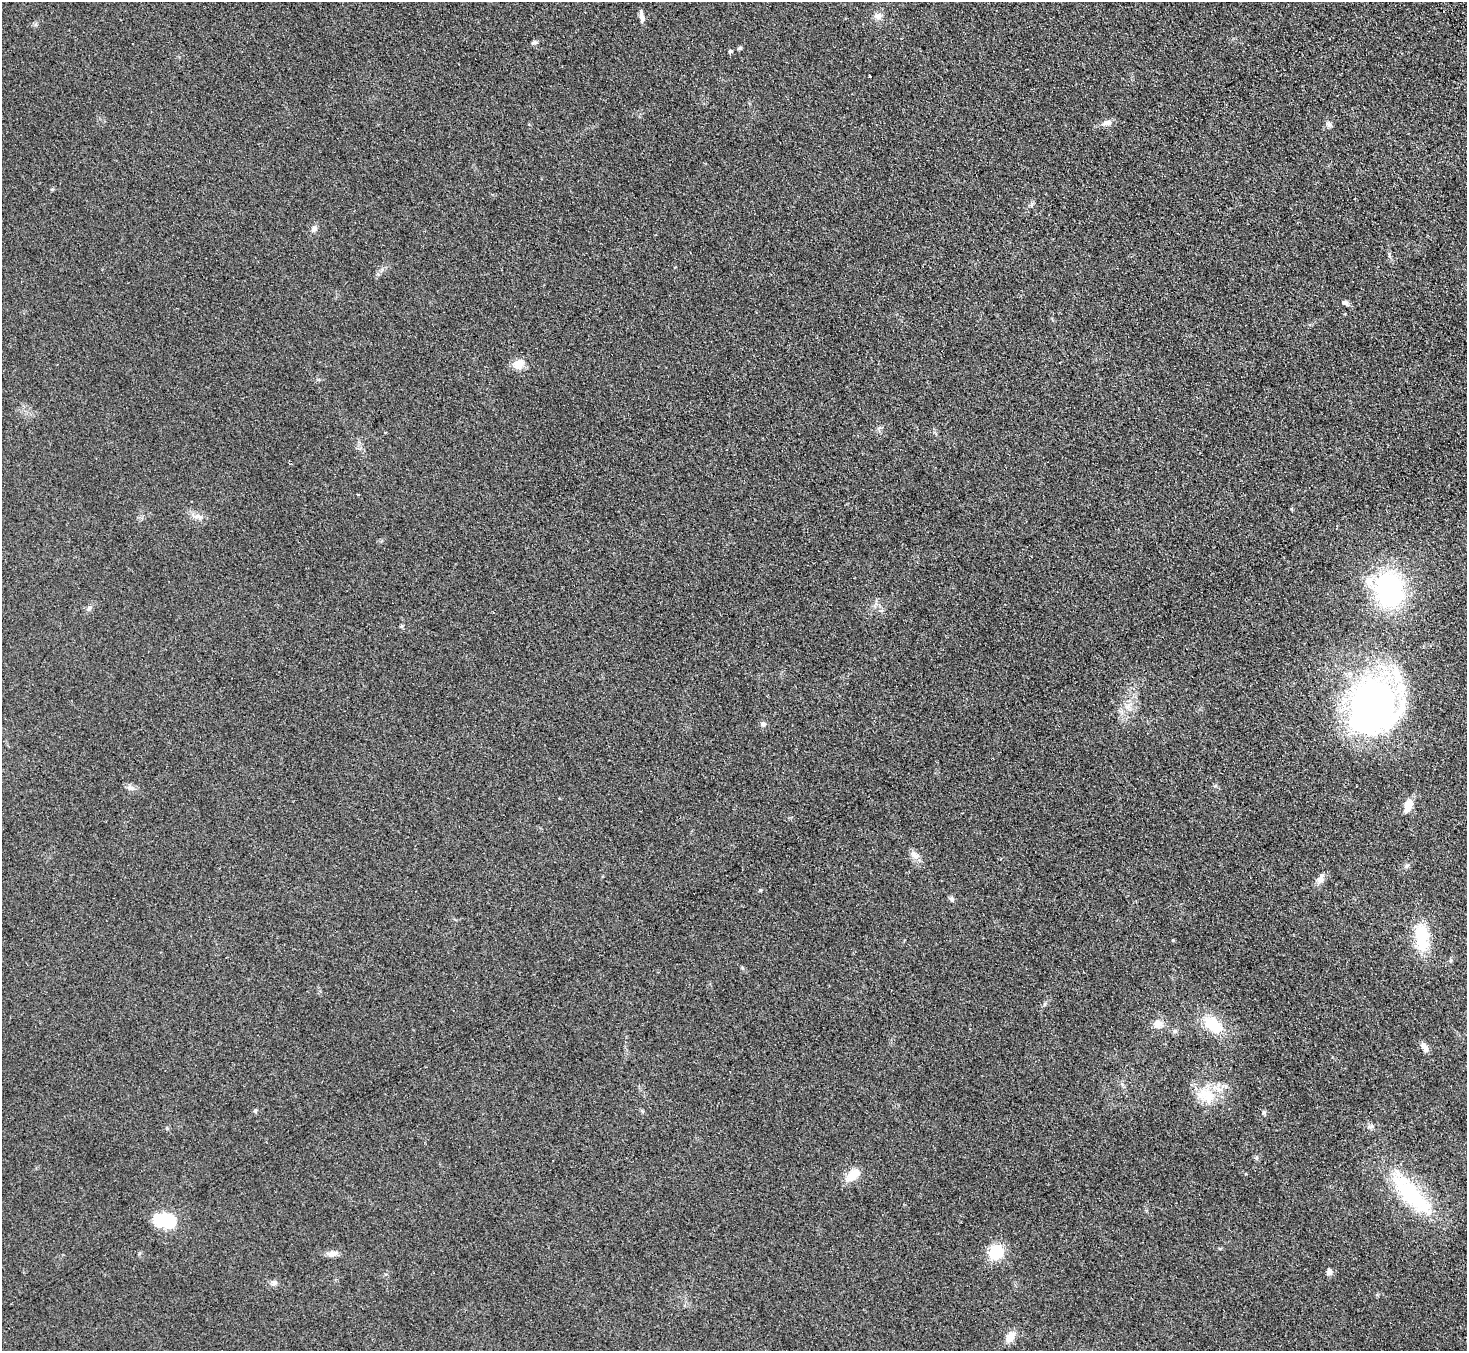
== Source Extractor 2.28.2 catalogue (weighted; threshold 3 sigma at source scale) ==
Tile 10 of 4 x 4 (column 2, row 3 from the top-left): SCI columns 1515-2979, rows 1543-2891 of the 5958 x 5920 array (HDU 1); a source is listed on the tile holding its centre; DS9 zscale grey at full resolution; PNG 1469 x 1353 px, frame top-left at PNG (2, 2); no overlay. Shown black and unused: <1% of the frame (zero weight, under 2 of 3 exposures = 3% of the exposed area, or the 3 px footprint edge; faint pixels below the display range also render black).
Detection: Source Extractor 2.28.2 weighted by HDU 2 'WHT'; one run over the whole footprint, this tile lists its part. Background 0.113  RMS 0.012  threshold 0.0527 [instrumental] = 3 sigma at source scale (4.5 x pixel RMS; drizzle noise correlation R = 1.50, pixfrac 1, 0.05/0.05 arcsec/px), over >= 5 px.
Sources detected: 48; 2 inside a brighter object's white glare — not listed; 2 inside a brighter listed object's ellipse — not listed separately; the other 44 listed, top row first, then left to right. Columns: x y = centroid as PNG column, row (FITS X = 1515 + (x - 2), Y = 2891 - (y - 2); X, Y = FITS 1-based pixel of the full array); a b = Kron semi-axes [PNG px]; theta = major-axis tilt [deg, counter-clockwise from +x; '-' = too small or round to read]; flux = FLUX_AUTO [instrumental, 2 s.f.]
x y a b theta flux
641 16 15 6 -81 4.6
878 16 9 8 - 6.1
534 42 8 5 21 2.2
740 48 4 4 - 2.3
730 51 4 4 - 2
870 76 3 3 - 3.7
1107 123 13 7 9 5.9
1329 124 7 6 - 2.9
52 189 5 4 - 1.3
314 228 8 7 - 3.9
1345 303 10 6 -18 2.8
519 364 12 10 35 14
199 517 11 6 -29 5.6
1389 590 29 24 -80 190
89 608 8 4 32 2.5
1374 705 62 59 -66 390
1128 706 9 6 70 5.4
763 724 7 6 - 3
131 788 9 6 -26 3.9
1408 806 12 7 70 17
914 855 14 8 -35 6.6
1407 866 8 5 23 2.4
1321 879 15 8 69 6.8
760 890 4 4 - 1.2
952 899 7 6 - 2.4
1421 937 31 15 -86 49
1173 940 4 3 - 1.3
1045 1004 6 4 88 1.5
1158 1024 12 10 -26 8.6
1213 1025 22 13 -35 36
1175 1031 6 6 - 2.2
1424 1047 12 6 -57 6.5
1204 1094 20 17 30 26
255 1111 6 4 -70 1.8
1264 1112 6 5 - 1.9
1256 1158 6 4 -71 1.6
853 1175 21 11 41 16
1410 1193 74 22 -48 96
169 1221 6 6 - 150
996 1252 14 12 52 38
331 1254 15 7 1 6
1329 1272 7 6 - 4.3
274 1283 9 7 33 3.6
1010 1337 13 9 50 11
Unlisted compact peaks at least as high as the median listed source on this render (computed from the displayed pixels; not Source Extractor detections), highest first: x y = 1372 1126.